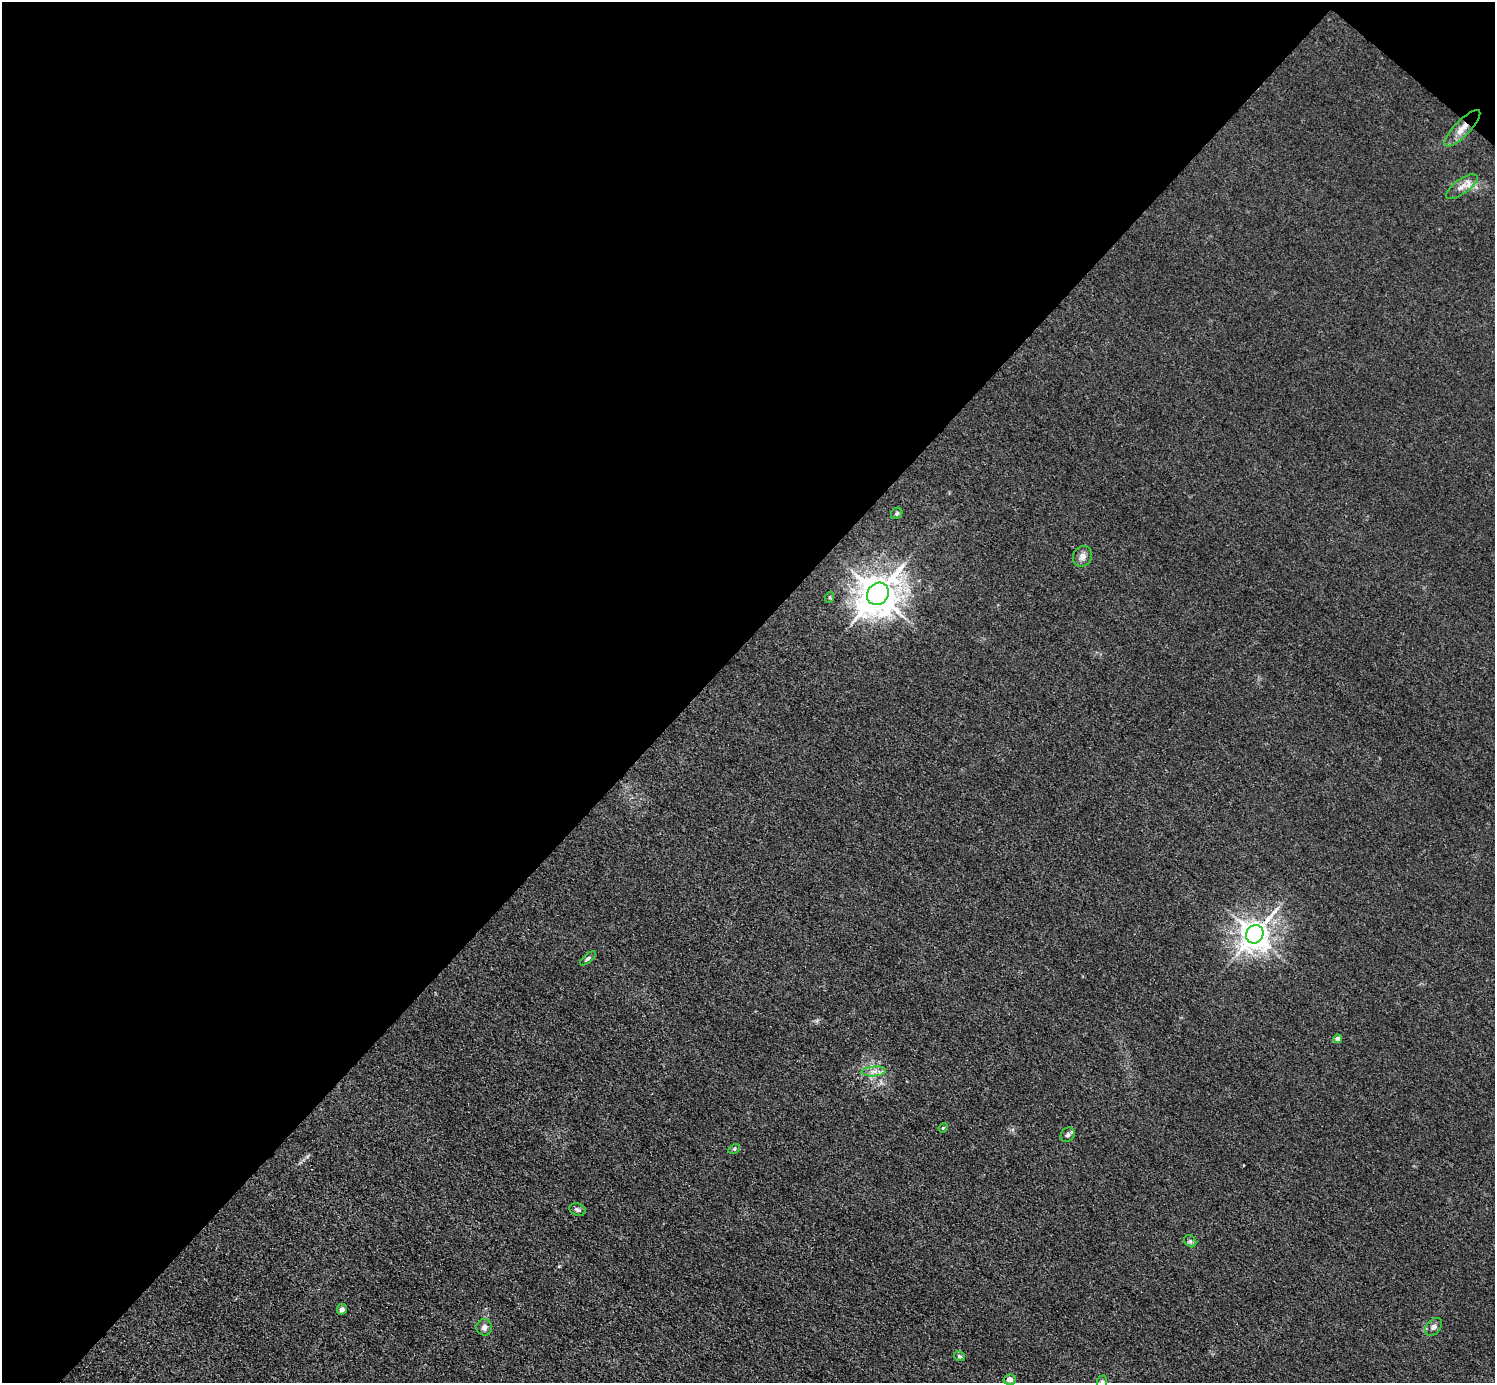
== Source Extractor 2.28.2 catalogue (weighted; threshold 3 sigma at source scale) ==
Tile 2 of 4 x 4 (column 2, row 1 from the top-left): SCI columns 1494-2986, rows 4441-5821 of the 5974 x 5976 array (HDU 1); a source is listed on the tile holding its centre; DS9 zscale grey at full resolution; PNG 1497 x 1385 px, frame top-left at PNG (2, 2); each listed source drawn as its Kron ellipse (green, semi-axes under 4 px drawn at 4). Shown black and unused: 47% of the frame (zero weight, under 3 of 4 exposures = <1% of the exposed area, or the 3 px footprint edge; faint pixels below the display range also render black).
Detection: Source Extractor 2.28.2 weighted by HDU 2 'WHT'; one run over the whole footprint, this tile lists its part. Background 0.016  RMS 0.0044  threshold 0.0197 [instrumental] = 3 sigma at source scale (4.5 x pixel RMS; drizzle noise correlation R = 1.50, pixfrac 1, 0.05/0.05 arcsec/px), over >= 5 px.
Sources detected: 21; all 21 listed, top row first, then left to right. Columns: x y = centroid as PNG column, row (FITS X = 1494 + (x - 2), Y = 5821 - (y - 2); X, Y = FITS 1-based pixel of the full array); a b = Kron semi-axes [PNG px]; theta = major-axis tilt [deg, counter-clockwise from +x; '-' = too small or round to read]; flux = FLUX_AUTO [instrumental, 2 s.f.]
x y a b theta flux
1462 128 24 7 46 5.3
1462 187 18 7 36 3.5
897 513 6 5 - 0.7
1082 556 11 9 60 2.4
878 594 12 10 53 1100
830 597 5 3 - 0.44
1255 934 9 8 - 620
588 958 9 4 39 1
1337 1039 4 4 - 2.3
874 1071 12 5 5 2.2
943 1128 5 3 - 0.41
1068 1135 8 6 51 1.1
734 1149 6 4 33 0.58
577 1210 8 6 -20 1.1
1190 1241 7 5 -45 0.86
342 1309 5 5 - 1.6
484 1327 8 7 - 1.8
1434 1327 10 6 49 1.7
959 1356 6 4 -29 0.76
1010 1379 6 5 - 2
1102 1382 6 5 - 0.76
Overlapping masked pixels (flux is a lower limit): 1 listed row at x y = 1462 128
Isophote crosses this tile's border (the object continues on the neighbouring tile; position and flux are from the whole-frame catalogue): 1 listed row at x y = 1102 1382